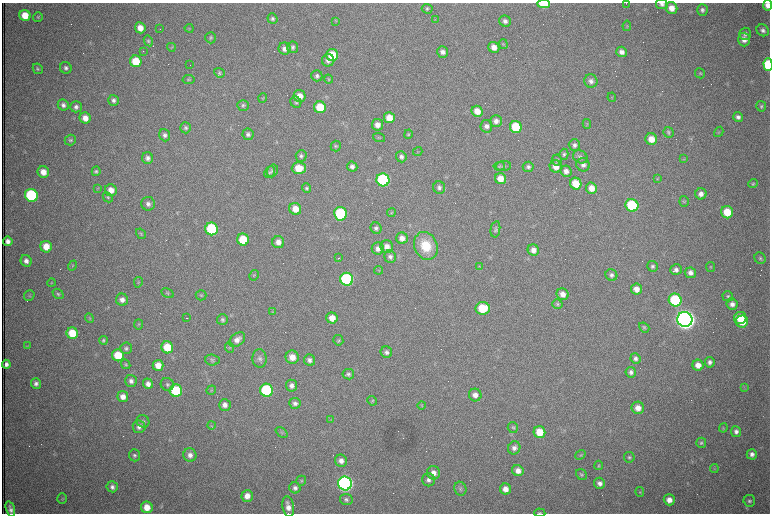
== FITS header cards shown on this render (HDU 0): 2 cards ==
NAXIS1  =                 1536 /fastest changing axis
NAXIS2  =                 1023 /next to fastest changing axis

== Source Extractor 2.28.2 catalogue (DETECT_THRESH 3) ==
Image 1536 x 1023 px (HDU 0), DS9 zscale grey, zoomed out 1/2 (1 PNG px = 2 x 2 image px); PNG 772 x 516 px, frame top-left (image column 1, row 1022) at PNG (2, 3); each listed source drawn as its Kron ellipse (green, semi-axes under 4 px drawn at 4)
Background 1070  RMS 17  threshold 50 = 3 sigma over >= 5 px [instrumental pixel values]
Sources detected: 303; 61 cannot appear on this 1/2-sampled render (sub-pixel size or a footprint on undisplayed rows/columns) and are neither listed nor drawn; the other 242 listed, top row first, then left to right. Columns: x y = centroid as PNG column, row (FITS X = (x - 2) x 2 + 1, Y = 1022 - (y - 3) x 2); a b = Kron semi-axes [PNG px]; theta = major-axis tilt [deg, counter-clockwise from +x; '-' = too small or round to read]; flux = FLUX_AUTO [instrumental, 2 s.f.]
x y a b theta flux
626 3 3 2 - 1.3e+03
544 4 6 4 -1 1.3e+05
662 4 6 5 - 1.1e+04
768 5 5 4 - 2.4e+04
671 8 6 5 - 3.3e+04
427 9 5 5 - 6.5e+03
702 10 5 5 - 9.8e+03
25 15 6 5 - 6.5e+04
38 17 5 4 - 4.3e+03
272 19 5 5 - 7.3e+03
435 19 4 2 - 2.3e+03
336 21 4 2 - 2.2e+03
505 21 6 5 - 1.3e+04
627 26 5 4 - 4.1e+03
140 28 5 5 - 3.3e+04
189 28 4 4 - 4.4e+03
160 29 2 1 - 1.9e+03
763 30 6 5 - 1.2e+04
745 34 6 5 - 1.0e+04
211 38 5 5 - 6.5e+03
744 39 7 6 - 2.4e+04
148 41 5 4 - 6.0e+03
503 44 5 3 - 3.9e+03
171 47 4 3 - 3.6e+03
293 47 6 5 - 9.2e+03
494 47 6 5 - 2.9e+04
285 49 6 6 - 1.8e+04
143 51 2 2 - 1.8e+03
442 52 6 5 - 1.3e+04
622 52 5 5 - 1.6e+04
332 55 6 6 - 1.2e+05
328 60 6 6 - 1.6e+04
136 61 6 5 - 9.0e+04
190 65 2 1 - 9.9e+04
768 65 6 4 -87 2.2e+05
66 68 6 5 - 1.1e+04
38 69 5 4 - 5.6e+03
219 73 5 4 - 5.4e+03
700 73 5 5 - 4.9e+03
317 76 5 5 - 1.0e+04
188 79 6 4 11 5.6e+03
328 79 4 4 - 3.7e+03
591 81 7 6 - 1.5e+04
300 96 6 6 - 3.3e+04
612 97 4 3 - 3.4e+03
263 98 5 3 - 3.2e+03
113 100 5 5 - 1.1e+04
296 102 6 5 - 6.5e+03
63 105 6 5 - 1.3e+04
243 105 6 5 - 6.5e+03
761 106 5 5 - 5.9e+03
76 107 5 5 - 1.2e+04
320 107 6 6 - 9.4e+04
477 111 5 5 - 4.1e+04
738 117 5 5 - 1.2e+04
85 118 6 5 - 3.0e+04
389 118 5 5 - 4.3e+04
496 121 6 6 - 1.7e+04
587 124 5 3 - 3.6e+03
377 125 5 5 - 2.4e+04
486 126 6 6 - 1.6e+04
516 127 6 6 - 1.3e+05
186 128 5 5 - 8.2e+03
668 132 5 5 - 7.3e+03
719 132 5 3 - 3.7e+03
248 134 6 5 - 1.1e+04
408 134 5 4 - 4.2e+03
165 135 6 5 - 1.2e+04
379 138 6 2 -19 3.4e+03
651 139 6 5 - 4.3e+04
70 140 5 5 - 7.0e+03
574 145 6 5 - 1.1e+04
336 146 5 5 - 5.5e+03
418 151 5 3 - 3.0e+03
564 154 6 4 74 6.3e+03
301 156 6 5 - 9.1e+03
401 157 5 5 - 1.2e+04
580 157 8 6 -30 1.2e+04
148 158 6 5 - 1.3e+04
684 159 4 2 - 2.4e+03
557 160 5 5 - 5.8e+03
583 165 7 6 - 1.6e+04
499 166 5 4 - 5.0e+03
503 166 7 5 5 7.3e+03
556 166 6 6 - 3.1e+04
352 167 5 5 - 1.3e+04
528 167 5 5 - 9.2e+03
299 168 7 6 - 7.1e+04
96 171 5 4 - 6.2e+03
272 171 6 5 - 7.0e+03
566 171 6 5 - 1.8e+04
43 172 6 5 - 3.6e+04
269 172 6 5 - 6.4e+03
501 179 6 5 - 4.2e+04
657 179 4 3 - 3.2e+03
383 180 6 6 - 4.8e+05
576 184 6 5 - 8.3e+04
753 184 5 4 - 4.4e+03
439 187 6 6 - 1.1e+04
98 188 4 3 - 2.9e+03
306 188 5 4 - 6.5e+03
592 188 6 5 - 3.5e+04
111 190 6 6 - 3.4e+04
701 194 5 5 - 1.9e+04
31 195 6 6 - 3.7e+05
108 197 5 4 - 5.3e+03
684 201 5 4 - 4.5e+03
148 204 7 7 - 1.4e+04
632 205 6 6 - 2.6e+05
295 209 6 5 - 4.7e+04
727 212 6 6 - 8.4e+04
391 213 4 4 - 3.6e+03
340 214 7 6 - 2.7e+05
376 228 6 5 - 9.1e+03
212 229 6 6 - 2.9e+05
495 229 8 4 80 8.1e+03
141 234 6 4 -58 4.9e+03
402 238 6 5 - 2.4e+04
243 240 6 6 - 1.1e+05
8 241 5 4 - 1.8e+04
278 242 6 6 - 2.4e+04
426 246 14 11 -66 1.1e+05
46 247 6 5 - 5.1e+04
387 247 6 6 - 2.4e+04
378 248 6 6 - 2.0e+04
533 250 6 5 - 2.3e+04
390 257 6 5 - 1.1e+04
339 258 2 1 - 5.0e+03
760 258 6 5 - 7.2e+03
26 261 6 5 - 1.7e+04
73 265 5 4 - 3.9e+03
480 266 4 2 - 2.6e+03
652 266 5 5 - 8.1e+03
710 267 5 3 - 3.5e+03
378 270 4 2 - 2.2e+03
676 270 6 5 - 1.4e+04
690 273 5 5 - 1.6e+04
254 275 5 4 - 4.2e+03
611 275 6 5 - 1.1e+04
347 279 6 6 - 4.4e+05
138 282 5 4 - 4.6e+03
51 283 4 3 - 3.0e+03
636 289 5 5 - 2.9e+04
167 293 6 4 -28 5.4e+03
58 294 6 4 -40 6.1e+03
563 294 6 5 - 2.6e+04
29 295 5 5 - 5.2e+03
201 295 5 5 - 4.7e+03
728 296 5 5 - 6.0e+03
122 300 6 6 - 1.9e+04
675 300 6 6 - 2.7e+05
557 304 5 4 - 5.4e+03
732 304 6 5 - 1.7e+04
483 308 7 6 - 1.2e+05
272 312 3 3 - 2.4e+03
89 318 5 3 - 3.2e+03
186 318 3 1 - 2.3e+03
332 318 5 5 - 3.7e+04
740 318 6 6 - 7.0e+04
222 319 5 5 - 8.0e+03
685 319 7 7 - 4.4e+06
742 322 6 6 - 5.8e+04
139 324 5 4 - 4.3e+03
644 327 6 4 -41 5.1e+03
72 333 6 5 - 8.2e+04
103 340 4 4 - 5.9e+03
237 340 9 6 38 2.3e+04
338 340 5 5 - 5.6e+03
27 346 3 3 - 2.6e+03
167 347 6 5 - 9.2e+04
126 348 6 5 - 9.2e+03
230 348 5 4 - 4.5e+03
386 352 6 5 - 1.2e+04
118 355 6 6 - 9.5e+04
292 357 7 6 - 4.0e+04
260 358 9 7 -86 1.4e+04
635 359 5 5 - 1.3e+04
212 360 7 5 -4 7.9e+03
310 360 6 5 - 1.2e+04
710 362 5 5 - 1.2e+04
6 364 4 4 - 1.4e+04
126 364 5 4 - 4.9e+03
158 365 5 5 - 3.8e+04
698 365 5 5 - 3.0e+04
631 372 5 5 - 1.1e+04
348 374 6 5 - 8.2e+03
131 381 6 5 - 1.4e+04
36 383 5 5 - 1.2e+04
148 384 5 5 - 1.9e+04
167 384 7 6 - 9.2e+03
292 386 6 5 - 1.4e+04
744 387 4 2 - 2.6e+03
176 390 6 6 - 2.0e+05
211 390 5 3 - 3.2e+03
266 390 6 6 - 3.6e+05
475 395 6 6 - 2.4e+04
123 397 5 5 - 2.5e+04
372 401 5 4 - 4.3e+03
295 403 5 5 - 1.3e+04
225 405 6 6 - 1.9e+04
422 405 4 3 - 3.3e+03
638 408 6 6 - 3.1e+04
330 420 4 2 - 2.2e+03
143 421 6 6 - 1.0e+04
211 425 4 3 - 3.2e+03
139 427 6 6 - 1.5e+04
513 428 5 5 - 5.7e+03
723 428 4 3 - 3.2e+03
281 432 7 3 -40 4.8e+03
539 432 6 5 - 6.8e+04
736 432 5 5 - 1.3e+04
701 443 5 5 - 6.6e+03
514 448 6 6 - 1.5e+04
752 454 5 5 - 1.5e+04
135 455 6 5 - 8.6e+03
190 455 7 6 - 1.9e+04
580 455 5 4 - 4.3e+03
629 457 5 5 - 6.8e+03
341 461 6 6 - 2.0e+04
599 465 4 3 - 3.1e+03
714 469 4 4 - 3.9e+03
518 471 6 5 - 2.4e+04
433 473 7 6 - 2.4e+04
581 475 6 5 - 6.5e+03
429 480 6 6 - 1.4e+04
301 481 5 5 - 5.0e+03
600 483 5 5 - 1.7e+04
345 484 7 7 - 1.5e+06
112 487 5 5 - 1.3e+04
295 488 6 5 - 1.2e+04
460 489 7 6 - 8.7e+03
505 489 5 5 - 2.8e+04
640 492 5 4 - 4.2e+03
247 496 6 5 - 3.0e+04
62 499 5 4 - 5.1e+03
346 499 6 5 - 8.9e+03
669 500 5 5 - 2.8e+04
749 501 6 6 - 8.6e+03
147 507 6 5 - 4.7e+04
288 507 10 5 -79 2.8e+04
10 509 8 4 -73 1.4e+04
540 513 5 3 - 4.2e+03
At the frame edge (FLAGS 8, measured only in part): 6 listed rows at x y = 626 3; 544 4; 662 4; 768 5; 768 65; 540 513
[61 sub-pixel or undisplayed-footprint detections neither listed nor drawn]